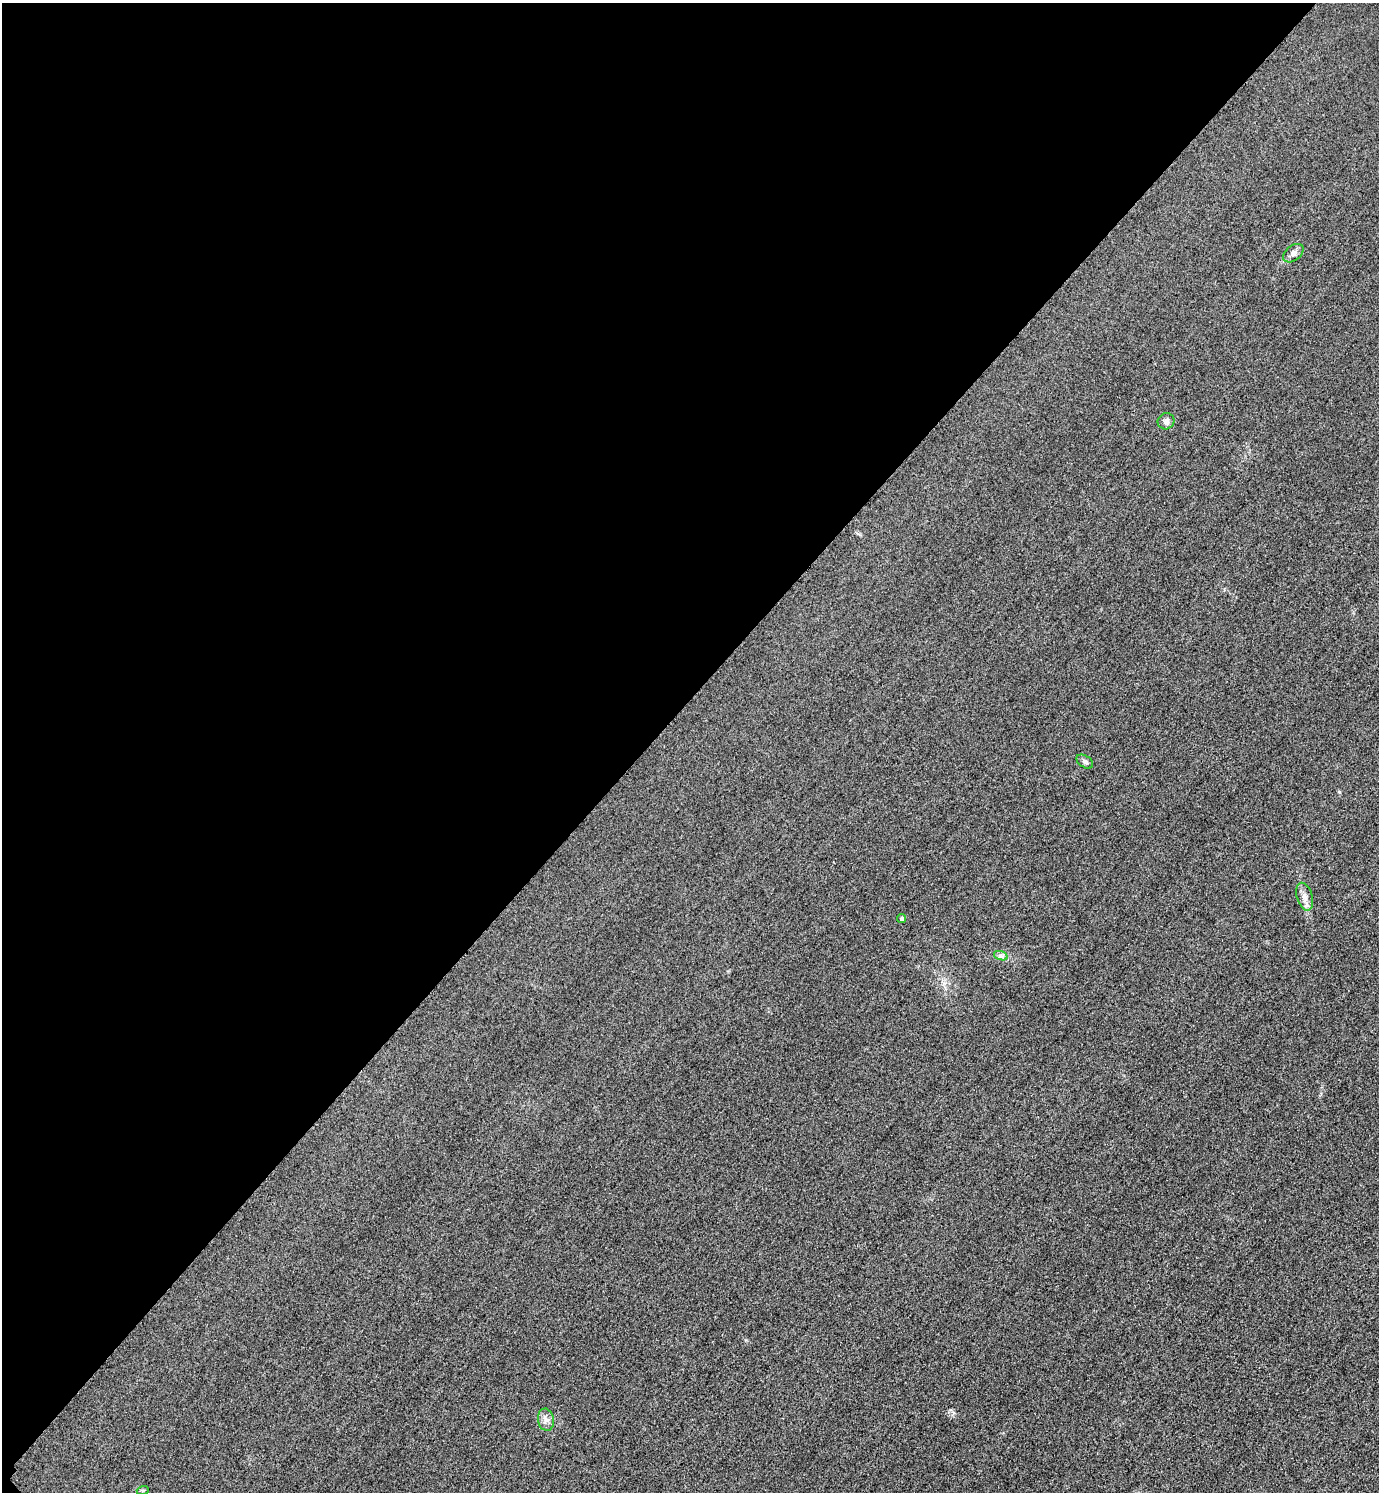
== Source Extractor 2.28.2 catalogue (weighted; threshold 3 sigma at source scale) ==
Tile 5 of 4 x 4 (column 1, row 2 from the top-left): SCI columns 327-1703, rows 3010-4499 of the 6018 x 6018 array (HDU 1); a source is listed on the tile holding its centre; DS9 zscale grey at full resolution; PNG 1381 x 1494 px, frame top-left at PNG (2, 3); each listed source drawn as its Kron ellipse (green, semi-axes under 4 px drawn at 4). Shown black and unused: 47% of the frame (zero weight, under 3 of 4 exposures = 3% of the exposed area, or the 3 px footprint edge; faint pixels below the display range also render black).
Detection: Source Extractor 2.28.2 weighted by HDU 2 'WHT'; one run over the whole footprint, this tile lists its part. Background 0.0749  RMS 0.017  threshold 0.0778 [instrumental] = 3 sigma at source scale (4.5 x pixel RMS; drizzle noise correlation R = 1.50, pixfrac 1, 0.05/0.05 arcsec/px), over >= 5 px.
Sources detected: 8; all 8 listed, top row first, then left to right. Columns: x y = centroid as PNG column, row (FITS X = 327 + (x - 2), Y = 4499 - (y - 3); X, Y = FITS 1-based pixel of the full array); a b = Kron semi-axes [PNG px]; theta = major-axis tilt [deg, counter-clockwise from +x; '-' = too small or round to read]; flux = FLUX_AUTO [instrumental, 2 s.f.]
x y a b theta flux
1293 253 11 7 39 7.8
1166 421 8 8 - 5.7
1085 762 9 6 -34 4.6
1305 897 14 8 -73 11
902 919 4 4 - 3.8
1001 956 7 4 -18 4.2
546 1420 11 8 -80 8.9
143 1490 6 4 18 1.9